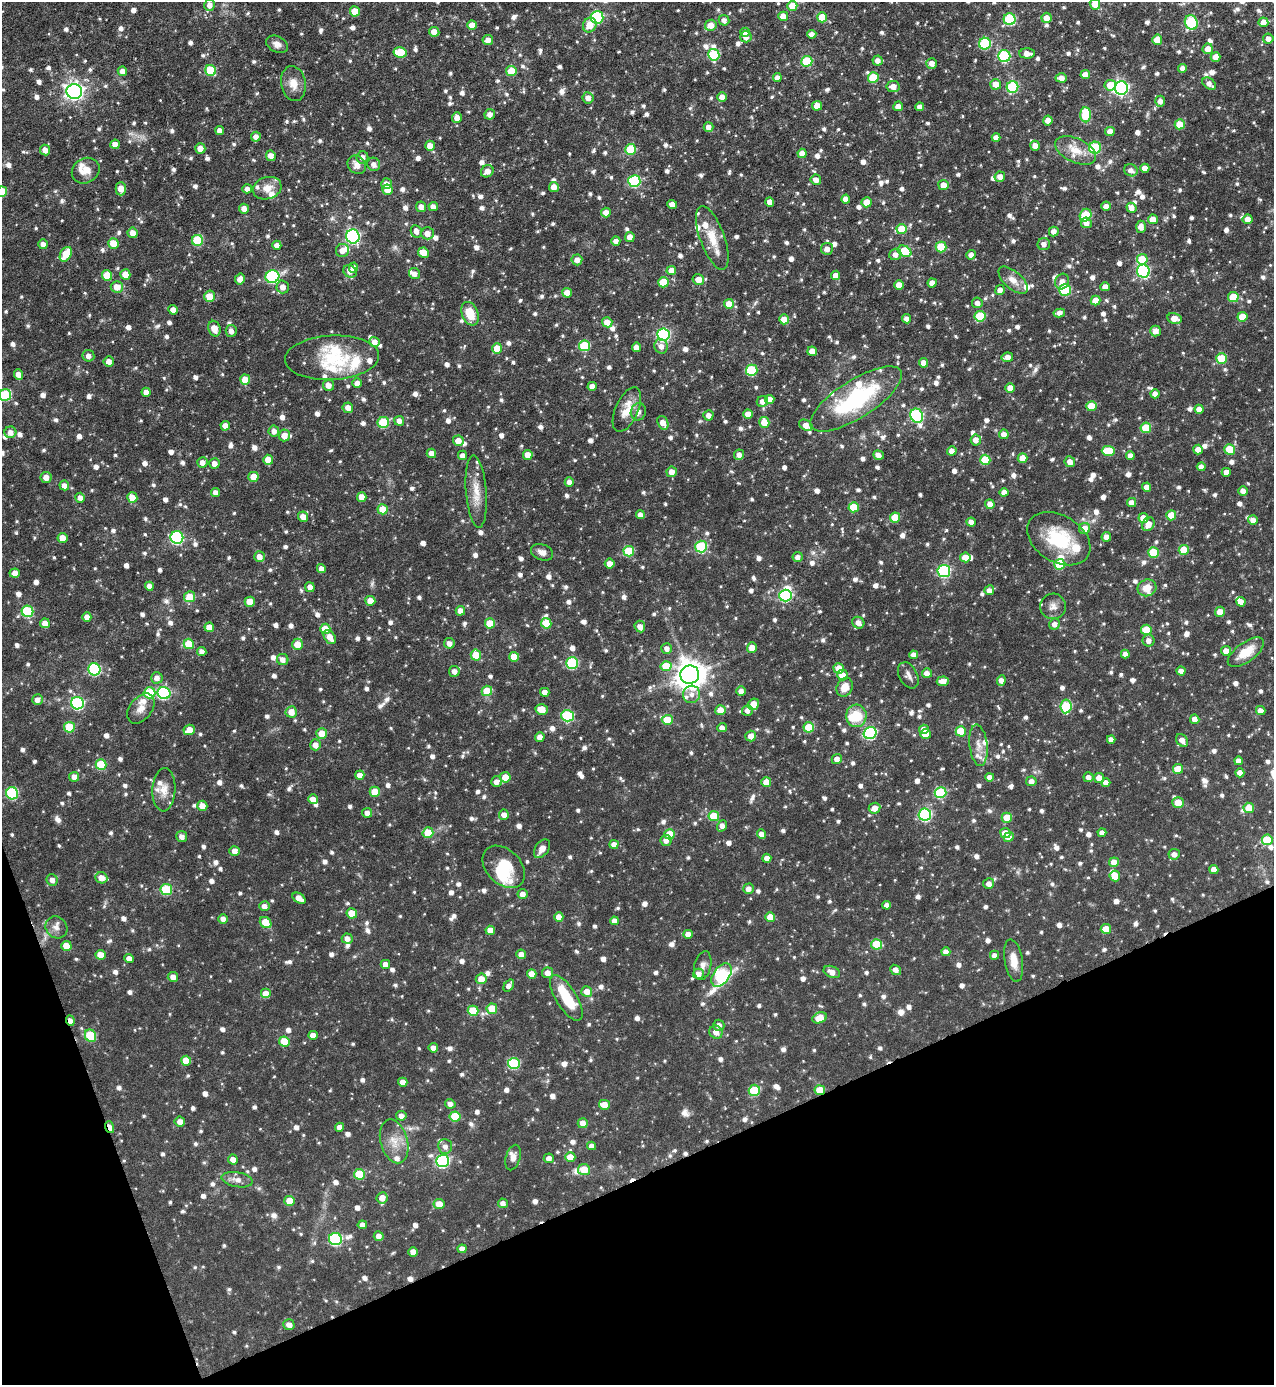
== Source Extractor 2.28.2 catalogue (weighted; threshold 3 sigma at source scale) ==
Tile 14 of 4 x 4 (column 2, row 4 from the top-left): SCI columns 1424-2695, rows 1-1383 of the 5520 x 5532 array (HDU 1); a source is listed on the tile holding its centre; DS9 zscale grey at full resolution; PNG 1276 x 1387 px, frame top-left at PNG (2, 2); each listed source drawn as its Kron ellipse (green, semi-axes under 4 px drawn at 4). Shown black and unused: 18% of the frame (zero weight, under 5 of 9 exposures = <1% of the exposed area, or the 3 px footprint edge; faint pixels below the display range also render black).
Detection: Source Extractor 2.28.2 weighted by HDU 2 'WHT'; one run over the whole footprint, this tile lists its part. Background 0.0558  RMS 0.0044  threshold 0.018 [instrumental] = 3 sigma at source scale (4.09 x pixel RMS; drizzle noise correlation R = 1.36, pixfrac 0.8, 0.05/0.05 arcsec/px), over >= 5 px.
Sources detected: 1404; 4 inside a brighter object's white glare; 3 cosmic-ray / hot-pixel residue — neither listed nor drawn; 43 inside a brighter listed object's ellipse — not listed separately; of the other 1354, all 500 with FLUX_AUTO >= 2.19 (the completeness limit of this list) listed and drawn (854 fainter detections not listed), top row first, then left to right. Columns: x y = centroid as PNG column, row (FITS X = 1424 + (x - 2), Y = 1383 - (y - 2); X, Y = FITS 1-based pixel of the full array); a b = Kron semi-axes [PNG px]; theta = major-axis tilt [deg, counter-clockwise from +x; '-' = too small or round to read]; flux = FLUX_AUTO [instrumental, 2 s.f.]
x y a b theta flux
1095 4 5 5 - 5.9
210 5 6 5 - 2.6
792 6 5 5 - 5.7
355 11 5 5 - 8
783 16 5 4 - 4.9
597 17 6 6 - 41
822 17 5 5 - 9.8
1046 18 5 5 - 3.8
1010 19 6 6 - 30
724 20 5 5 - 2.2
1191 22 7 6 - 36
1263 22 5 5 - 4
472 25 5 4 - 4.5
590 25 7 6 - 5.9
711 25 6 5 - 4.5
434 32 5 5 - 3.4
745 32 5 4 - 3.2
812 34 4 4 - 2.6
746 37 5 5 - 2.6
1268 39 5 5 - 2.6
488 40 5 5 - 2.7
1157 40 5 5 - 4.7
277 44 11 8 -26 2.4
985 44 6 6 - 32
1208 49 5 5 - 3.4
400 52 7 5 -9 16
1027 53 7 5 -2 3
714 55 6 5 - 28
1004 56 6 6 - 35
1216 57 5 4 - 4
807 61 5 5 - 22
877 61 5 5 - 2.6
932 63 5 5 - 2.8
1182 68 4 4 - 2.3
211 70 5 5 - 19
122 71 5 4 - 2.3
511 71 5 5 - 10
1085 75 5 4 - 3.7
777 78 4 4 - 2.6
873 78 5 5 - 15
1061 78 5 4 - 3.2
293 84 18 12 -79 5
996 84 5 5 - 4.8
1209 84 7 5 -38 2.5
1110 85 5 5 - 7.1
893 87 6 5 - 3.4
1012 87 6 5 - 34
1121 88 7 6 - 86
74 92 7 7 - 170
722 97 5 4 - 3.2
588 98 6 5 - 3
1160 101 5 5 - 2.2
817 106 5 5 - 4.7
898 106 5 4 - 2.6
920 107 4 4 - 2.3
490 114 5 5 - 2.5
1086 115 7 5 -87 20
457 118 5 5 - 2.7
1048 121 5 4 - 3.9
1180 124 5 5 - 7.4
708 127 5 5 - 2.9
220 130 4 4 - 2.3
1110 131 5 4 - 3.4
256 137 5 5 - 2.5
996 138 4 4 - 3
115 144 4 4 - 2.9
430 146 5 5 - 4.1
1035 146 5 5 - 3.5
1095 148 6 6 - 24
200 149 5 5 - 4.1
630 149 5 5 - 15
45 150 5 5 - 2.9
1076 150 22 12 -25 7.1
802 153 4 4 - 3.6
271 156 5 4 - 3.4
362 157 6 6 - 2.2
374 164 7 6 - 2.5
357 165 10 8 -50 3.2
1145 168 4 4 - 3
1131 170 7 6 - 2.4
86 171 14 12 31 4.9
487 171 7 5 37 3.3
1000 177 5 5 - 2.4
816 180 5 5 - 2.8
634 181 6 6 - 42
386 184 5 5 - 3
943 185 5 5 - 4.4
554 187 5 5 - 3.1
267 188 14 11 16 4.7
121 189 7 5 90 4.2
247 189 5 4 - 2.2
388 190 5 5 - 6.9
2 192 5 5 - 12
846 199 4 4 - 2.9
770 202 4 4 - 2.8
867 202 5 5 - 6.4
672 204 5 4 - 3.2
1106 206 5 4 - 2.3
421 207 5 5 - 2.5
433 207 5 4 - 2.5
1131 208 5 4 - 2.8
244 209 5 4 - 3
606 213 5 5 - 3.9
1085 215 6 5 - 19
1153 219 5 5 - 4.5
1248 219 5 5 - 3.7
1086 223 5 5 - 3
1141 227 6 5 - 3.1
902 229 5 5 - 12
416 231 6 5 - 2.6
1054 232 5 5 - 2.5
133 233 5 5 - 3.9
427 233 6 6 - 3.5
353 236 7 6 - 75
630 237 5 5 - 2.9
712 238 34 12 -70 9.1
197 240 5 5 - 23
616 241 4 4 - 2.3
113 243 5 5 - 7.1
43 244 5 5 - 2.2
1044 244 6 6 - 2.2
277 245 4 4 - 2.9
941 247 5 5 - 14
827 249 6 6 - 2.9
342 250 7 6 - 3.5
905 251 7 5 -29 15
423 253 5 5 - 7.3
66 254 8 5 60 9.1
895 254 6 5 - 2.7
971 255 5 4 - 2.6
1142 259 5 5 - 11
577 260 5 5 - 2.9
353 268 5 4 - 3.2
671 270 5 4 - 4
350 271 7 6 - 2.4
1143 271 6 6 - 50
125 274 5 5 - 6.2
414 274 6 5 - 2.2
107 275 5 5 - 10
836 275 4 4 - 3.3
272 277 7 6 - 50
240 279 6 5 - 3.1
698 279 6 5 - 5.2
1013 280 18 8 -42 4.1
1062 281 8 7 - 3
663 282 5 5 - 11
932 283 4 4 - 3.3
899 285 5 5 - 5.7
117 287 6 5 - 5.2
283 287 6 6 - 2.9
1105 287 4 4 - 2.7
1000 290 5 4 - 2.6
1065 290 6 5 - 27
567 293 5 5 - 4
209 296 6 5 - 5.9
1233 297 5 5 - 10
1095 300 5 5 - 6.2
977 303 5 5 - 2.2
729 304 5 5 - 5.4
173 310 4 4 - 3
1059 313 6 4 11 2.5
470 314 12 8 -70 8.8
980 316 5 5 - 21
1242 317 5 5 - 7.8
1174 318 7 5 -10 3.7
784 319 5 5 - 4.6
907 319 4 4 - 2.3
607 322 5 5 - 4.5
214 329 8 6 -73 5.1
231 331 6 5 - 2.5
1156 331 5 5 - 3
663 335 6 6 - 59
375 342 5 5 - 2.8
584 346 5 5 - 22
661 346 7 6 - 2.9
636 347 4 4 - 2.9
497 348 5 5 - 7.3
812 351 5 4 - 3.8
88 356 6 5 - 2.2
1007 357 6 4 12 2.9
332 358 47 22 3 19
1222 358 5 5 - 13
109 361 5 5 - 2.7
923 363 5 4 - 3.1
752 370 6 5 - 24
19 375 5 4 - 3.7
245 380 5 5 - 7.2
357 383 5 5 - 2.3
328 385 5 5 - 3.2
592 386 4 4 - 3
1010 388 5 4 - 3.8
146 392 4 4 - 2.7
1155 394 4 4 - 2.6
5 395 6 6 - 27
770 399 4 4 - 3.8
856 399 53 19 33 46
762 401 6 5 - 2.3
1091 406 5 5 - 8.6
348 408 5 5 - 3.2
1199 409 4 4 - 3.1
627 410 24 11 66 7.6
638 412 8 7 - 2.4
748 414 5 4 - 4.5
708 415 5 5 - 2.3
917 416 7 6 - 51
399 421 5 5 - 2.3
383 422 5 5 - 18
764 422 5 5 - 8.9
663 423 7 5 -65 3.9
806 425 7 5 -31 4.1
225 426 5 4 - 3
1146 428 5 5 - 14
274 431 5 5 - 2.4
10 432 6 5 - 2.5
1004 434 5 5 - 3.1
284 435 6 5 - 3.7
976 440 5 5 - 2.8
458 441 5 5 - 4.4
1230 449 5 5 - 11
1198 450 5 5 - 4.7
952 451 4 4 - 2.5
1108 451 7 5 -2 16
431 453 5 4 - 2.9
462 455 4 4 - 2.3
528 455 5 4 - 4.3
739 455 5 5 - 2.3
878 455 5 4 - 2.4
1130 456 4 4 - 2.2
1022 458 5 5 - 5
268 460 5 5 - 7
985 460 5 5 - 14
1070 462 5 5 - 3.2
202 463 5 5 - 2.8
214 463 5 5 - 2.8
1201 467 4 4 - 2.7
672 472 5 5 - 3.5
1226 472 4 4 - 2.6
46 477 5 5 - 2.9
253 477 5 5 - 6.4
569 482 4 4 - 2.5
64 485 5 5 - 2.7
1146 487 4 4 - 3.1
1243 491 5 4 - 2.8
215 492 4 4 - 2.2
476 492 36 10 -85 7.6
1004 492 4 4 - 3.1
362 497 5 4 - 4.4
80 498 5 4 - 2.2
132 498 5 5 - 5.4
1132 502 4 4 - 2.7
990 504 5 4 - 3
854 507 5 5 - 12
383 509 5 5 - 8.6
640 515 4 4 - 2.4
1171 515 5 5 - 7.2
303 517 5 5 - 3.4
895 517 5 5 - 11
1143 518 5 5 - 4.8
1253 520 5 4 - 3
971 522 5 4 - 2.9
1148 524 7 6 - 3.9
1084 529 6 5 - 5.8
177 537 6 6 - 56
1106 537 5 5 - 3.1
62 538 5 5 - 5.5
1059 539 34 23 -31 24
701 547 6 6 - 31
1184 550 5 5 - 8.6
629 551 5 5 - 19
542 552 11 7 -21 2.7
1153 552 5 5 - 14
259 557 5 5 - 3
798 557 5 5 - 2.4
965 557 5 5 - 5.4
610 564 5 5 - 3.4
1060 564 5 5 - 18
321 569 4 4 - 2.5
944 571 6 6 - 55
15 573 5 4 - 3
149 586 4 4 - 2.8
310 587 5 4 - 2.8
1147 588 9 8 - 5.5
989 590 5 5 - 2.3
785 596 6 6 - 45
189 597 5 5 - 7.6
370 601 5 5 - 4.6
250 602 5 5 - 6.5
1241 602 5 4 - 3
1053 606 13 12 - 2.9
28 611 6 5 - 30
460 611 5 5 - 3.4
1220 612 5 5 - 4
87 617 4 4 - 2.7
45 623 5 5 - 3.5
490 623 5 5 - 9
546 623 5 5 - 10
858 623 6 5 - 2.6
1055 624 5 5 - 2.3
640 626 6 5 - 2.9
209 627 5 4 - 4.4
325 629 5 5 - 7.5
1146 630 5 5 - 10
330 637 7 5 -56 4.2
1149 641 6 6 - 2.5
449 643 5 5 - 2.4
189 644 5 5 - 11
297 644 5 5 - 5.7
667 648 5 5 - 2.2
752 648 5 5 - 4.2
1226 651 5 5 - 3.6
202 652 4 4 - 2.4
1246 652 21 9 36 9.1
1125 654 4 4 - 2.4
476 655 5 5 - 8.5
913 655 4 4 - 2.5
514 657 5 5 - 6.7
283 660 6 5 - 2.6
572 663 6 6 - 37
666 666 5 5 - 11
839 668 5 5 - 5.9
94 669 6 6 - 43
454 671 5 5 - 2.5
1181 671 4 4 - 2.5
927 673 5 4 - 2.8
690 675 9 9 - 620
842 675 5 5 - 4.7
908 675 14 9 -62 2.3
157 678 6 5 - 2.3
943 681 6 5 - 3.8
1001 681 5 4 - 2.8
845 687 10 7 62 5.4
487 691 5 5 - 9.9
741 691 5 4 - 2.2
545 692 4 4 - 2.6
150 693 6 5 - 18
164 693 6 6 - 44
692 694 9 8 - 2.9
37 700 5 5 - 2.5
77 703 6 6 - 53
753 704 6 5 - 5.5
1066 706 7 5 83 25
141 708 17 11 51 3.9
542 709 6 5 - 4.7
720 710 5 5 - 5.9
747 710 5 5 - 2.3
1261 711 5 4 - 2.7
291 712 6 5 - 4.6
568 716 6 6 - 32
856 716 11 10 - 10
1195 719 5 4 - 3
667 720 5 5 - 10
69 727 5 5 - 15
809 727 5 5 - 13
722 728 4 4 - 2.2
924 729 5 4 - 3.5
189 730 6 5 - 5
961 731 5 5 - 13
870 733 6 6 - 48
322 734 5 5 - 6.1
925 734 5 5 - 5.7
751 736 5 5 - 3.1
540 737 5 4 - 2.5
1111 739 4 4 - 2.5
1182 740 7 5 -53 2.8
315 745 5 5 - 3.2
978 745 21 9 -83 4.3
837 759 5 5 - 2.5
1238 761 4 4 - 2.3
101 764 5 5 - 14
1178 769 5 5 - 8.7
1240 773 4 4 - 3.5
360 775 4 4 - 3
74 777 5 5 - 2.9
505 777 5 5 - 6
990 777 4 4 - 2.6
1088 777 5 5 - 2.4
1099 778 5 5 - 3.2
1031 781 5 5 - 2.5
496 782 5 5 - 2.4
766 782 5 5 - 6.2
1106 783 4 4 - 2.8
164 790 22 11 87 5.2
375 792 5 5 - 9.2
12 793 6 6 - 36
941 793 6 5 - 26
313 799 5 4 - 3
1178 802 6 5 - 6.1
202 806 5 5 - 4.1
874 808 6 5 - 3.6
1249 808 5 5 - 6.5
367 813 5 4 - 2.6
504 815 5 5 - 2.5
925 815 6 6 - 56
714 816 5 5 - 11
1007 818 5 5 - 7.1
722 826 6 4 53 2.4
428 833 5 5 - 10
1005 833 5 5 - 6.3
1102 833 4 4 - 2.4
670 834 5 5 - 11
762 834 5 4 - 2.7
182 836 5 5 - 2.6
1009 837 5 4 - 4.1
666 840 5 5 - 2.5
1267 840 5 5 - 16
614 845 5 4 - 2.7
542 849 10 6 55 3.4
234 851 5 5 - 2.6
1174 854 6 5 - 2.7
767 858 4 4 - 2.7
1114 862 5 4 - 3.7
504 867 24 17 -45 13
1214 869 4 4 - 3.2
1115 876 5 5 - 6.6
101 878 6 5 - 3.9
52 880 6 5 - 2.3
989 884 5 5 - 2.6
748 889 5 5 - 2.3
166 890 6 5 - 24
522 894 5 5 - 2.9
299 898 7 4 -34 3.5
887 905 4 4 - 2.4
264 906 5 5 - 2.3
352 913 5 5 - 8.7
559 917 5 4 - 3.4
770 917 5 5 - 6.2
223 919 5 4 - 2.4
614 921 4 4 - 2.3
266 923 6 5 - 9.6
56 927 11 10 - 2.7
1106 929 5 5 - 7.3
490 930 5 4 - 3.7
688 934 4 4 - 3.4
347 939 5 5 - 2.5
877 944 5 5 - 13
66 946 5 5 - 6.3
946 952 4 4 - 2.4
521 954 5 4 - 2.9
100 955 5 5 - 4.5
994 955 4 4 - 2.4
129 958 5 4 - 2.9
1014 961 21 9 -80 5.6
385 964 4 4 - 2.8
703 966 15 8 77 2.4
896 970 6 4 -39 2.6
832 972 8 5 -24 3.3
547 973 5 5 - 2.9
532 974 5 4 - 4.4
698 974 5 5 - 2.9
722 975 13 8 54 46
173 977 5 5 - 2.6
481 979 5 5 - 4.2
509 986 6 4 54 2.4
587 992 5 5 - 3.8
266 994 5 5 - 5.2
566 998 26 10 -59 15
492 1009 5 5 - 8.8
473 1011 5 5 - 12
820 1018 7 5 24 5.2
70 1020 5 3 - 2.6
719 1025 5 5 - 2.4
716 1032 7 6 - 3.1
313 1035 5 4 - 3.6
90 1036 6 5 - 19
284 1042 5 5 - 8
433 1048 5 4 - 2.2
186 1061 5 5 - 7.4
514 1063 6 5 - 30
403 1082 4 4 - 3.2
754 1090 6 5 - 20
820 1090 5 5 - 8.3
450 1104 5 4 - 2.4
604 1105 5 5 - 4.9
401 1116 5 5 - 2.5
455 1116 5 5 - 14
180 1121 5 5 - 2.7
583 1123 5 5 - 3.4
110 1127 6 3 -72 7.4
339 1127 4 4 - 2.4
394 1141 22 13 -75 6.8
445 1146 7 7 - 2.2
592 1146 4 4 - 2.3
570 1157 5 5 - 5.4
513 1158 13 7 74 2.5
549 1158 5 5 - 2.3
233 1159 5 5 - 2.9
443 1161 6 6 - 64
584 1170 6 5 - 7.7
359 1174 5 5 - 16
237 1180 15 7 -10 3.1
382 1198 6 5 - 4.1
290 1201 5 5 - 7.5
503 1203 5 4 - 2.3
439 1204 5 5 - 5.7
362 1225 4 4 - 2.3
379 1236 5 5 - 2.4
335 1239 6 6 - 52
462 1249 4 4 - 2.8
413 1252 5 4 - 3.5
289 1325 5 5 - 2.8
Overlapping masked pixels (flux is a lower limit): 3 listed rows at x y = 70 1020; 820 1090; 110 1127
Isophote crosses this tile's border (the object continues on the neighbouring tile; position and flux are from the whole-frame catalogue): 3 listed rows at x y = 1095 4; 2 192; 5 395